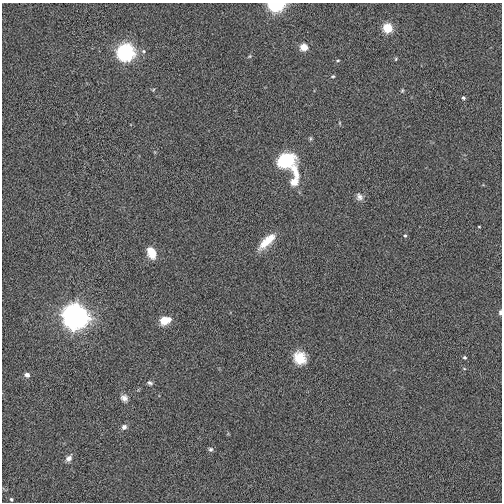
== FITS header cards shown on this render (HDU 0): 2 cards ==
NAXIS1  =                  500
NAXIS2  =                  500

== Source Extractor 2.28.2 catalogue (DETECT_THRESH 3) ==
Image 500 x 500 px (HDU 0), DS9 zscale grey, 1 PNG px = 1 image px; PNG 504 x 504 px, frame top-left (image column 1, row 500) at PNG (2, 3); no overlay
Background 0.00223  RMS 0.018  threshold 0.053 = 3 sigma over >= 5 px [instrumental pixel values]
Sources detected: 35; all 35 listed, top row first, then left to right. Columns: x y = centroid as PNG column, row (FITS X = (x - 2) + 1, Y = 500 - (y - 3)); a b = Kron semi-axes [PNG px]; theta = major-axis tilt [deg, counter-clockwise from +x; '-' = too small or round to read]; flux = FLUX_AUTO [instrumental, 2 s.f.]
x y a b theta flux
276 4 8 6 1 170
388 28 6 5 - 53
304 47 5 5 - 24
143 51 6 5 - 2.2
125 52 8 7 - 330
250 56 5 4 - 1.4
396 59 5 4 - 1.3
338 60 6 3 1 1.3
333 76 5 4 - 1.5
153 90 5 4 - 1.2
402 90 6 4 70 1.6
463 98 5 5 - 2.1
340 123 5 3 - 1.2
310 138 7 4 82 1.7
286 160 14 11 15 89
295 172 25 9 -75 19
294 182 5 5 - 22
359 197 11 8 -61 5.5
479 227 4 2 - 0.83
405 236 5 4 - 1.8
267 241 24 8 44 26
151 252 11 8 -67 23
500 312 5 3 - 4.2
75 316 9 9 - 1300
165 321 8 5 17 39
465 357 4 4 - 2
300 358 14 12 -55 26
464 368 5 3 - 1.1
27 375 5 4 - 5.7
150 383 7 5 -25 2.8
124 398 10 8 -39 5.9
124 427 7 6 - 4.4
211 449 6 6 - 2.7
69 458 9 6 52 5.9
11 499 4 4 - 1.7
At the frame edge (FLAGS 8, measured only in part): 2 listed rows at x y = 276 4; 500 312